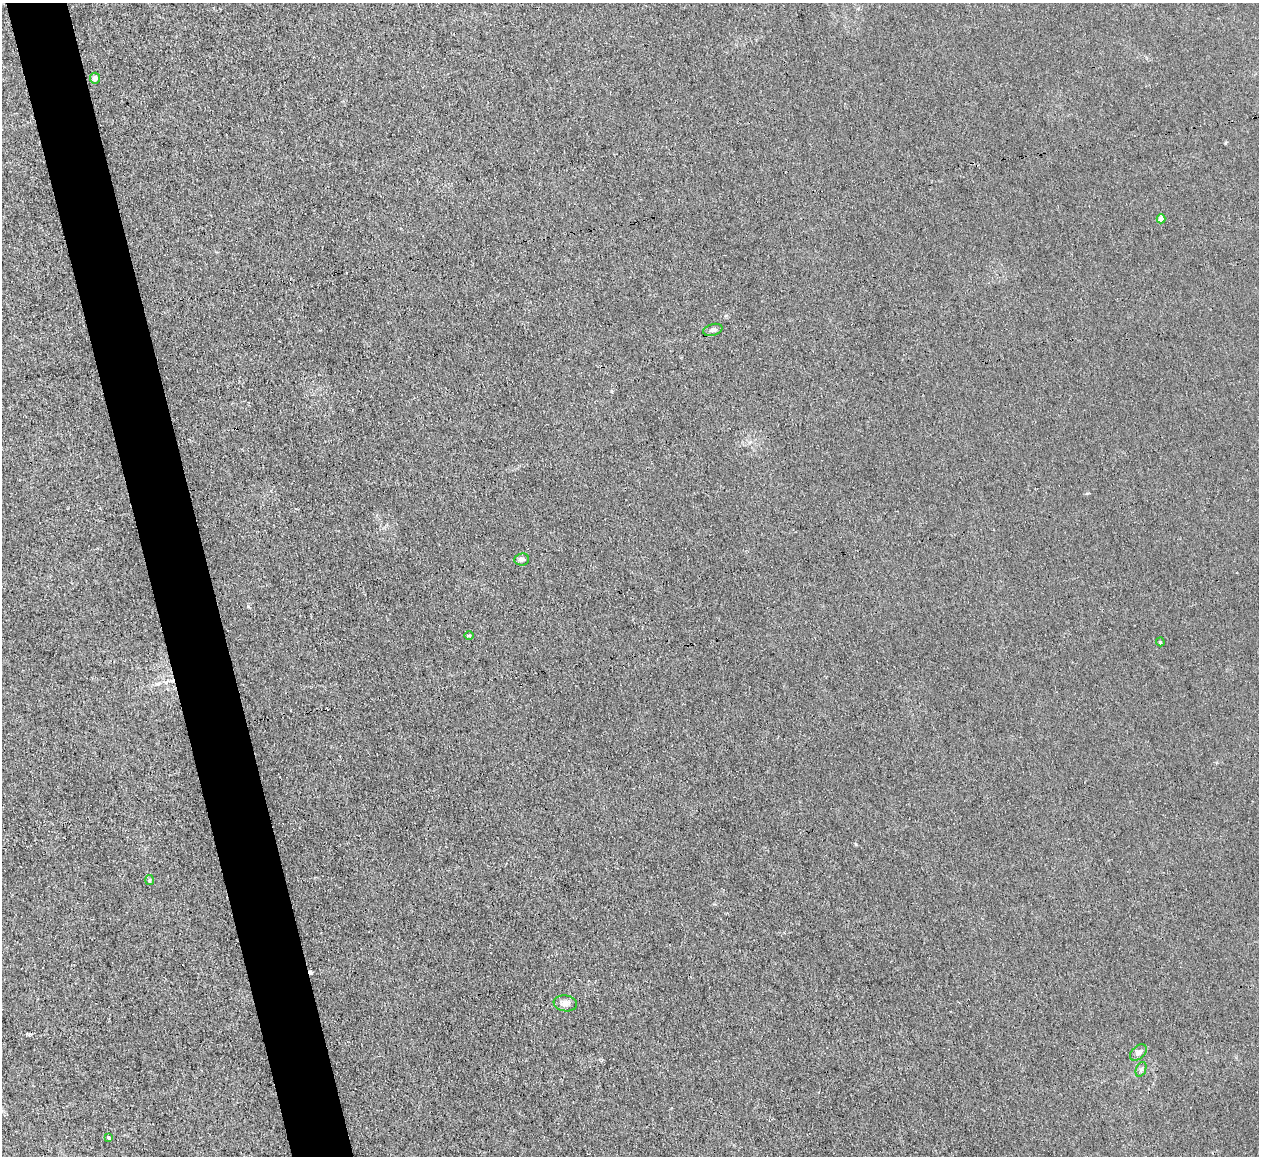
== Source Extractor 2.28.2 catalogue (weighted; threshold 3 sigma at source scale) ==
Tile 11 of 4 x 4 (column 3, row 3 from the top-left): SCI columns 2516-3772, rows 1290-2443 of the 5030 x 5006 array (HDU 1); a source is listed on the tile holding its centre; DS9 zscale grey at full resolution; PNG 1261 x 1158 px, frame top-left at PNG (2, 3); each listed source drawn as its Kron ellipse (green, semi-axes under 4 px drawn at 4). Shown black and unused: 5% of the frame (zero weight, under 3 of 4 exposures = <1% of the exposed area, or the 3 px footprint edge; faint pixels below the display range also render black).
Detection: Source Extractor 2.28.2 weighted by HDU 2 'WHT'; one run over the whole footprint, this tile lists its part. Background 0.0222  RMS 0.0058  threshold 0.0259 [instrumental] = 3 sigma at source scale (4.5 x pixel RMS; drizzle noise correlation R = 1.50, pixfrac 1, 0.05/0.05 arcsec/px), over >= 5 px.
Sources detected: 12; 1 cosmic-ray / hot-pixel residue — neither listed nor drawn; the other 11 listed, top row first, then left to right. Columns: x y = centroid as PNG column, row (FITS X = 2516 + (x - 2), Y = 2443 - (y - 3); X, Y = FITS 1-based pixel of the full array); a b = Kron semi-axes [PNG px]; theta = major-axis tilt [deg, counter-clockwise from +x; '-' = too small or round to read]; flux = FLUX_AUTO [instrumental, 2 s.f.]
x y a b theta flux
95 78 5 5 - 2.4
1161 219 4 4 - 5
713 330 10 5 16 1.8
522 559 7 6 - 1.7
469 635 5 3 - 0.64
1160 642 4 3 - 0.6
149 880 5 3 - 0.54
565 1003 12 8 -8 2.8
1138 1052 10 6 44 2.8
1141 1069 8 5 66 1.3
109 1138 3 3 - 0.84